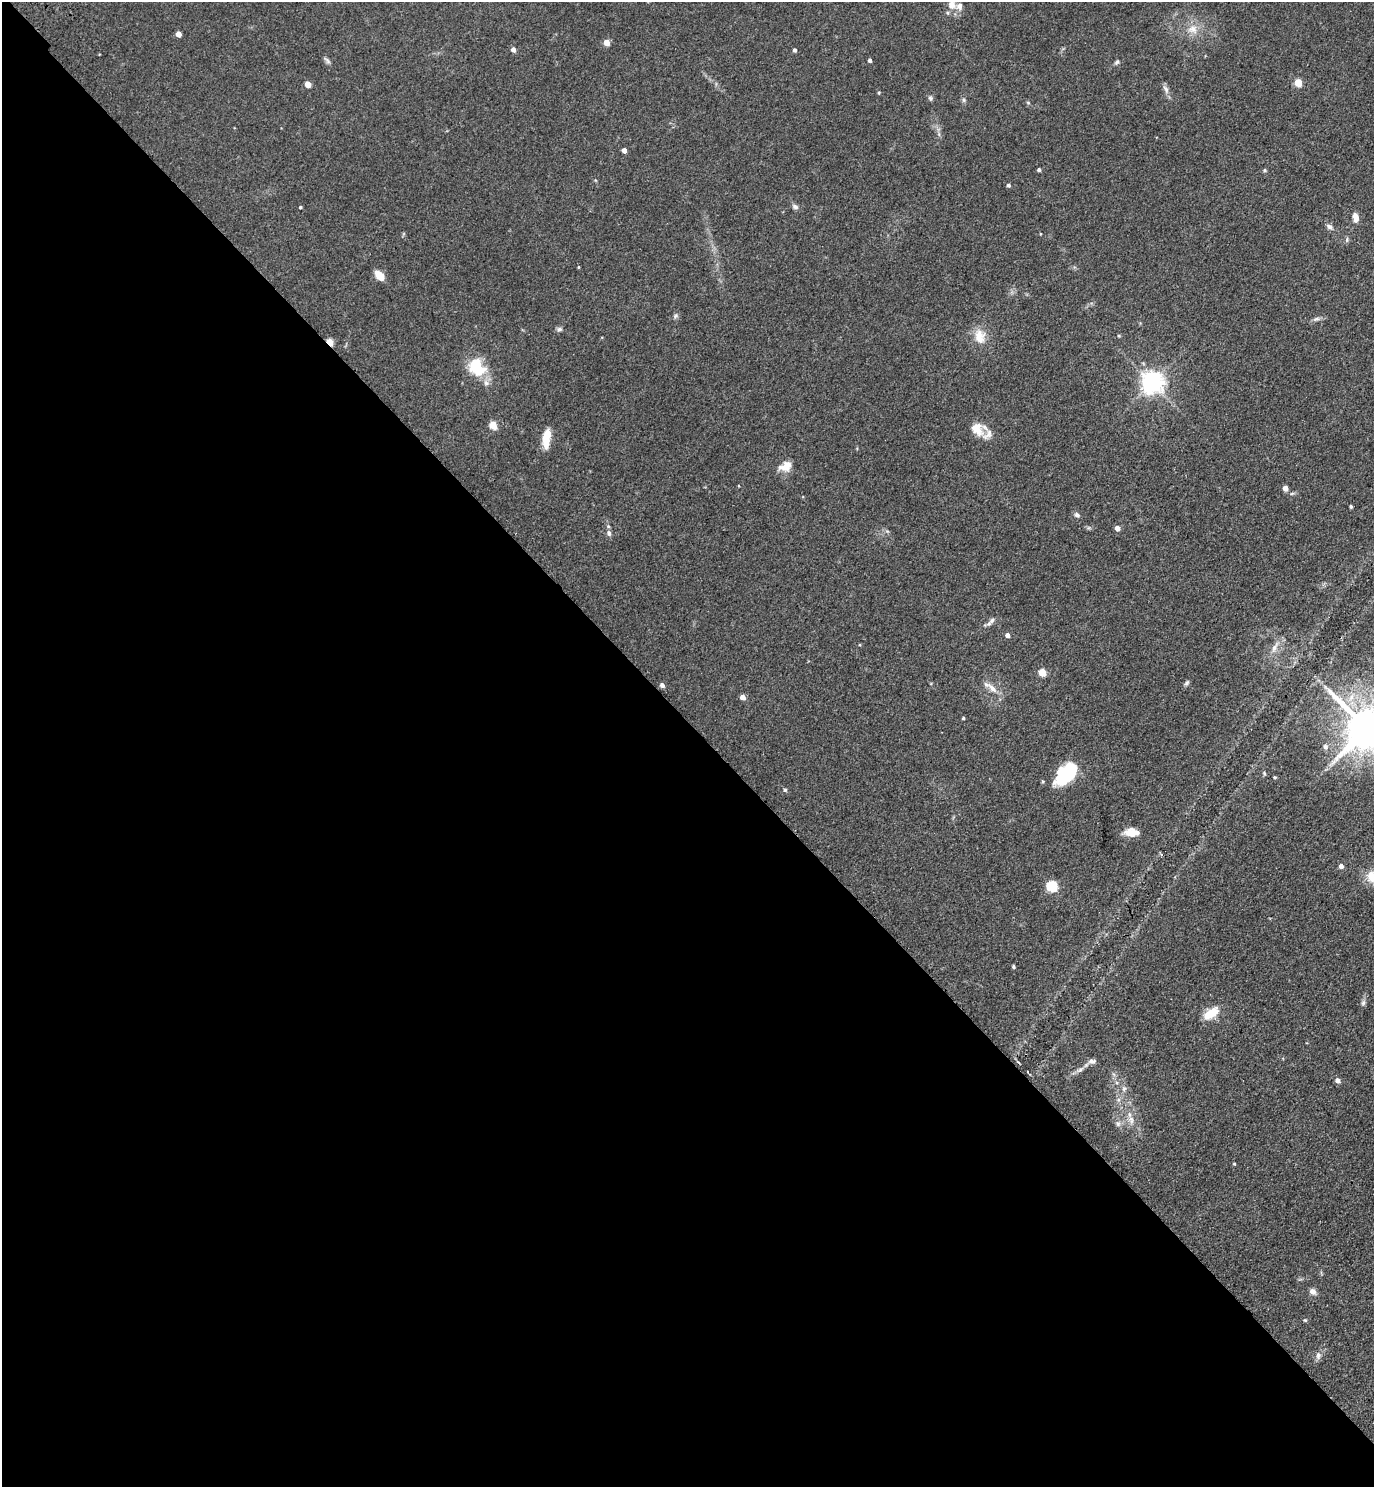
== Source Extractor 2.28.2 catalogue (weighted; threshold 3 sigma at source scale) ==
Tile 9 of 4 x 4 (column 1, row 3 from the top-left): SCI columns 249-1620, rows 1576-3060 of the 6122 x 6121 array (HDU 1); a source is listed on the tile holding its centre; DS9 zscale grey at full resolution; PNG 1376 x 1489 px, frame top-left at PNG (2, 2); no overlay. Shown black and unused: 51% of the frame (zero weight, under 3 of 4 exposures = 6% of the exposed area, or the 3 px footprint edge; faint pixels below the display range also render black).
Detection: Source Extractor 2.28.2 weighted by HDU 2 'WHT'; one run over the whole footprint, this tile lists its part. Background 0.0746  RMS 0.0066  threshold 0.0298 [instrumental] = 3 sigma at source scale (4.5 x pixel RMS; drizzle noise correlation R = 1.50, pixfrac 1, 0.05/0.05 arcsec/px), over >= 5 px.
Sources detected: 78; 3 inside a brighter listed object's ellipse — not listed separately; the other 75 listed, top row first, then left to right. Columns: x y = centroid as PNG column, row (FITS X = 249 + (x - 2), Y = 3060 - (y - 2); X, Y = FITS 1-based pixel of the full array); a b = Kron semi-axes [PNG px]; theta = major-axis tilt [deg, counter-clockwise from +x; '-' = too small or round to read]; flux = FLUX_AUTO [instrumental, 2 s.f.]
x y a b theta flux
952 5 13 11 -62 6.7
1193 29 15 12 -11 8
178 34 4 4 - 6.4
607 42 4 4 - 8.3
513 49 5 4 - 3.2
795 50 4 4 - 1.7
327 60 12 4 -48 1.7
870 60 4 3 - 1.7
1117 62 7 5 50 1.3
1298 83 5 4 - 19
308 84 5 4 - 9.2
1166 89 13 6 -62 2.7
879 92 4 3 - 0.75
930 98 7 5 -46 1.2
964 100 6 4 -89 1.2
624 150 4 4 - 3.7
1039 170 4 3 - 1.3
1264 170 5 4 - 0.93
1008 185 4 4 - 1.3
300 207 3 3 - 0.98
795 207 8 6 -25 2
1355 217 10 5 -81 5.7
1329 227 9 6 -32 2
1347 240 8 4 81 1.1
578 267 4 3 - 0.6
379 275 10 6 -50 9.6
676 316 7 6 - 1.4
1316 319 10 6 10 2
559 329 7 6 - 1.5
980 336 21 15 -80 10
330 342 5 4 - 14
476 366 20 14 -56 30
1152 382 7 7 - 490
493 425 8 7 - 6.5
977 429 20 14 -51 9.1
546 439 22 8 83 12
784 468 19 8 -14 5.5
1285 488 4 4 - 4.9
1292 493 6 4 19 0.93
1351 506 3 3 - 1.1
1077 515 7 5 -39 1.9
1117 528 5 4 - 4.2
609 533 9 6 -63 2.1
992 620 9 6 50 2.2
1007 635 4 4 - 3.1
1275 647 18 6 60 4.5
1042 672 5 5 - 19
1186 683 8 5 41 1.4
662 685 5 4 - 2.5
992 688 19 7 -43 5.8
742 697 4 4 - 5.4
963 718 3 3 - 0.72
1367 728 14 13 - 3000
1325 747 7 6 - 2.4
1066 773 30 16 48 33
1264 773 6 4 -48 0.81
1275 777 4 3 - 0.82
785 790 5 4 - 1.1
1131 832 17 9 -2 7.9
1341 866 5 4 - 3.2
1372 877 13 11 -51 12
1052 886 6 5 - 56
1013 966 4 3 - 0.87
1363 1003 8 6 73 1.7
1210 1013 20 9 33 13
1092 1061 12 7 2 2.6
1080 1070 12 6 37 2.9
1337 1080 5 4 - 3.6
1124 1089 8 6 69 2
1131 1120 12 6 -79 3.8
1118 1124 9 6 -75 2.3
1234 1164 4 3 - 0.69
1313 1291 8 7 - 3.1
1305 1320 5 4 - 0.73
1318 1355 10 7 89 2.6
Overlapping masked pixels (flux is a lower limit): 1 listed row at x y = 330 342
Isophote crosses this tile's border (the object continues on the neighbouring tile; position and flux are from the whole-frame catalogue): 3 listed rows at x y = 952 5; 1367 728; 1372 877